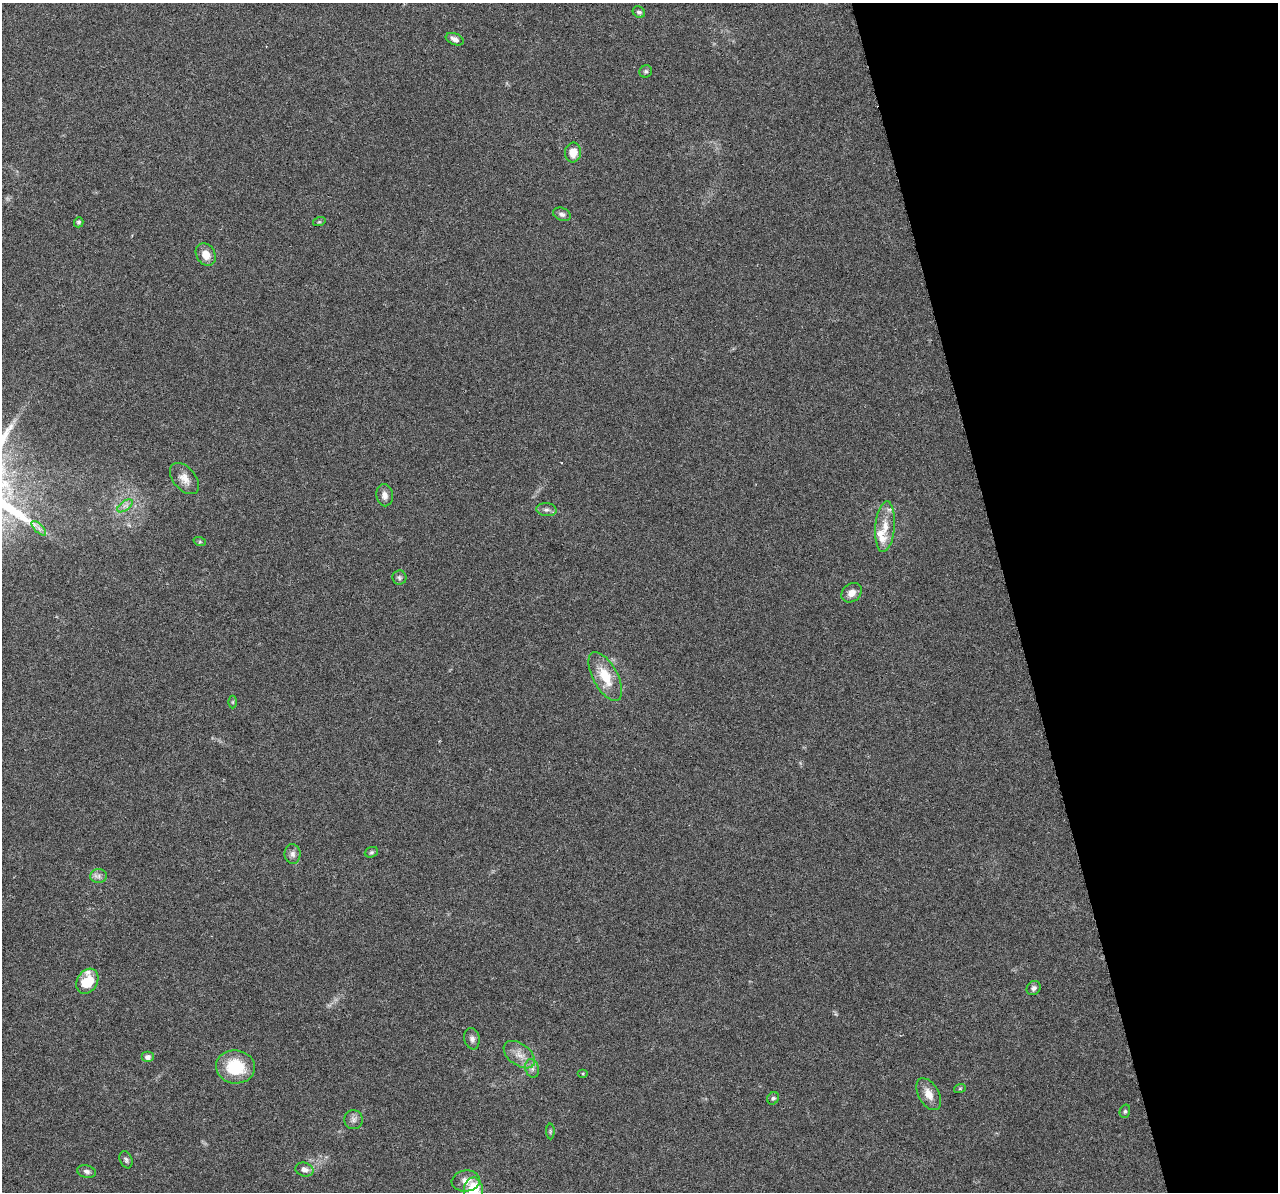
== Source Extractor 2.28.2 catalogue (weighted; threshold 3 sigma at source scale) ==
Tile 12 of 4 x 4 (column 4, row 3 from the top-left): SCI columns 3830-5105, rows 1238-2427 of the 5108 x 4904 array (HDU 1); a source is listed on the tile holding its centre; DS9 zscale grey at full resolution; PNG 1280 x 1194 px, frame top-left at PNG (2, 3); each listed source drawn as its Kron ellipse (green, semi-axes under 4 px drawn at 4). Shown black and unused: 21% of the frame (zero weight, under 3 of 6 exposures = <1% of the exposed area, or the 3 px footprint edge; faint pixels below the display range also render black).
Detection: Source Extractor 2.28.2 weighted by HDU 2 'WHT'; one run over the whole footprint, this tile lists its part. Background 0.0444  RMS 0.0026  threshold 0.0106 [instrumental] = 3 sigma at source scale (4.09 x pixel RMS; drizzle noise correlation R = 1.36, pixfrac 0.8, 0.0396/0.0396 arcsec/px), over >= 5 px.
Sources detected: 43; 2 inside a brighter listed object's ellipse — not listed separately; the other 41 listed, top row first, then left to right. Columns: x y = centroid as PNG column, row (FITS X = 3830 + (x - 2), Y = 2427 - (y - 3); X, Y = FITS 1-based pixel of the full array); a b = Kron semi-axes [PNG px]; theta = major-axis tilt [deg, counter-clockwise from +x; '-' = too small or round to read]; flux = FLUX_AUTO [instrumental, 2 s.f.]
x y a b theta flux
639 12 6 5 - 0.62
455 39 9 5 -21 1.1
646 71 6 6 - 0.49
573 153 10 8 84 3.1
562 214 9 6 -21 0.78
79 222 5 4 - 0.43
319 222 6 4 18 0.33
206 254 12 9 -60 2.7
184 478 18 11 -49 2.5
385 495 11 8 -80 1.4
125 506 9 4 36 0.86
546 510 10 6 -4 0.82
885 527 25 9 85 3.8
39 528 9 3 -45 0.67
200 542 6 4 -18 0.35
399 578 7 7 - 0.57
852 593 11 8 41 1.7
605 676 27 12 -61 6.7
233 702 6 4 90 0.31
371 852 7 5 21 0.44
293 854 10 8 -89 0.97
99 876 8 7 - 0.9
87 981 13 10 59 7.6
1034 988 7 6 - 0.76
472 1039 11 7 -79 0.96
519 1055 18 10 -36 2.7
148 1057 6 5 - 1
235 1067 19 16 -6 10
532 1068 9 6 -74 1
583 1073 5 3 - 0.24
960 1088 6 4 19 0.28
929 1094 17 10 -61 2.7
773 1098 6 5 - 0.54
1125 1111 7 5 75 0.46
354 1120 9 9 - 1.1
550 1131 8 4 -90 0.34
126 1160 9 6 -67 0.6
304 1169 9 6 -15 1.2
86 1171 9 6 -15 0.84
466 1181 14 10 6 2.2
473 1190 13 9 87 8.8
Isophote crosses this tile's border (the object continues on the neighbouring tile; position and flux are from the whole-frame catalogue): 1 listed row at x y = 473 1190